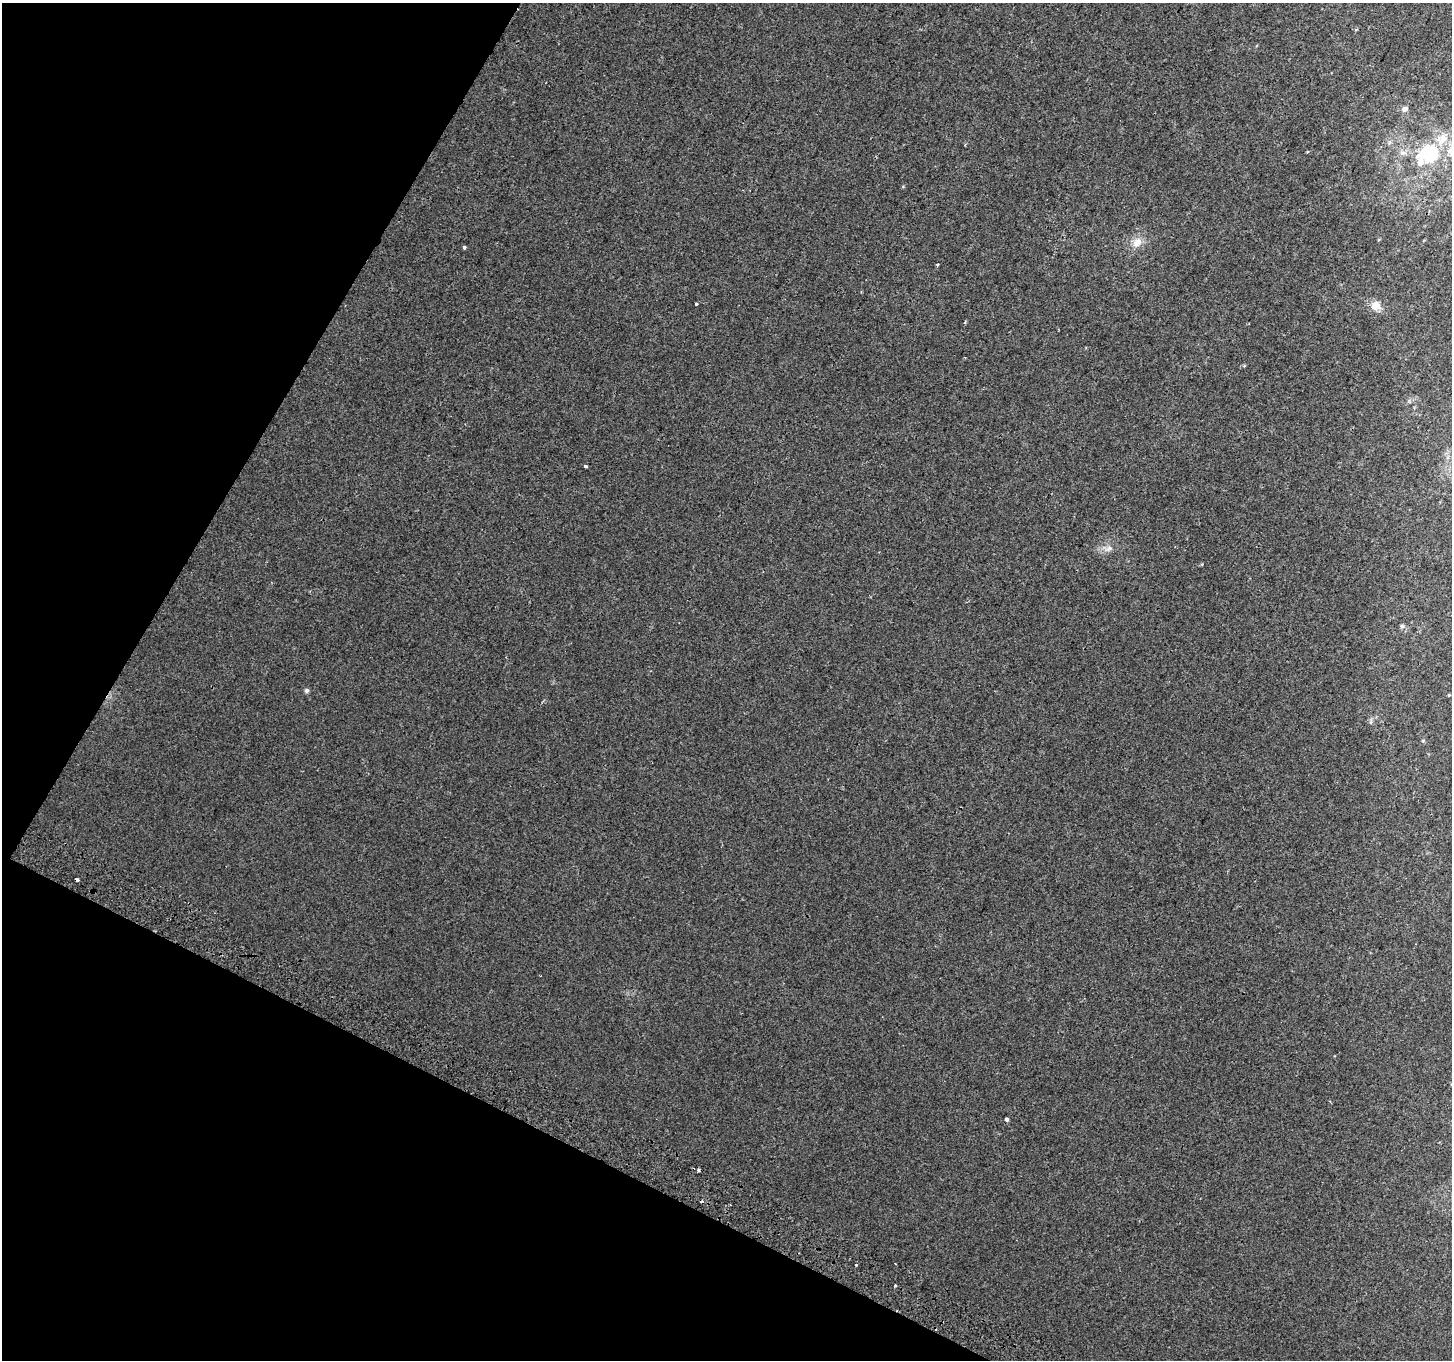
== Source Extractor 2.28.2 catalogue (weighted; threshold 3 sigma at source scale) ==
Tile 9 of 4 x 4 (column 1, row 3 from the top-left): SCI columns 29-1478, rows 1659-3016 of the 5846 x 5965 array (HDU 1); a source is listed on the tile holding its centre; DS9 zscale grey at full resolution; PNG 1454 x 1362 px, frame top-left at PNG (2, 3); no overlay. Shown black and unused: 24% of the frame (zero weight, under 2 of 3 exposures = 2% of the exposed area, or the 3 px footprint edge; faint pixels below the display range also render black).
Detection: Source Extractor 2.28.2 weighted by HDU 2 'WHT'; one run over the whole footprint, this tile lists its part. Background 0.00422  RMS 0.0035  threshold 0.0158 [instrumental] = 3 sigma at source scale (4.5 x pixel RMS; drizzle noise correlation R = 1.50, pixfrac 1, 0.0396/0.0396 arcsec/px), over >= 5 px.
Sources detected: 20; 2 cosmic-ray / hot-pixel residue — not listed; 1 inside a brighter listed object's ellipse — not listed separately; the other 17 listed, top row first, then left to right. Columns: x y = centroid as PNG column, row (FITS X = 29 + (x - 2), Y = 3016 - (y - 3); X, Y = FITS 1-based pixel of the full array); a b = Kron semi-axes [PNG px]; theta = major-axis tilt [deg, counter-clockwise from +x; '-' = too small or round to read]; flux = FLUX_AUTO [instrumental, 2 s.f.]
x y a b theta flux
1404 109 7 7 - 1.1
1442 139 19 13 54 5.3
1429 152 19 16 23 23
1137 242 15 12 46 3.7
464 247 3 3 - 2
937 264 4 3 - 0.34
1376 306 13 12 - 3.1
585 466 3 3 - 0.75
1109 549 13 7 29 1.9
1402 626 6 5 - 0.72
306 690 5 5 - 0.91
1449 695 4 4 - 0.31
1423 741 5 5 - 0.4
77 879 3 3 - 1.7
1006 1119 4 3 - 1
856 1265 3 3 - 0.85
895 1285 3 3 - 0.78
Overlapping masked pixels (flux is a lower limit): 1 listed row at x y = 77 879
Unlisted compact peaks at least as high as the median listed source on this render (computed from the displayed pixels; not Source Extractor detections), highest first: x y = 696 304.